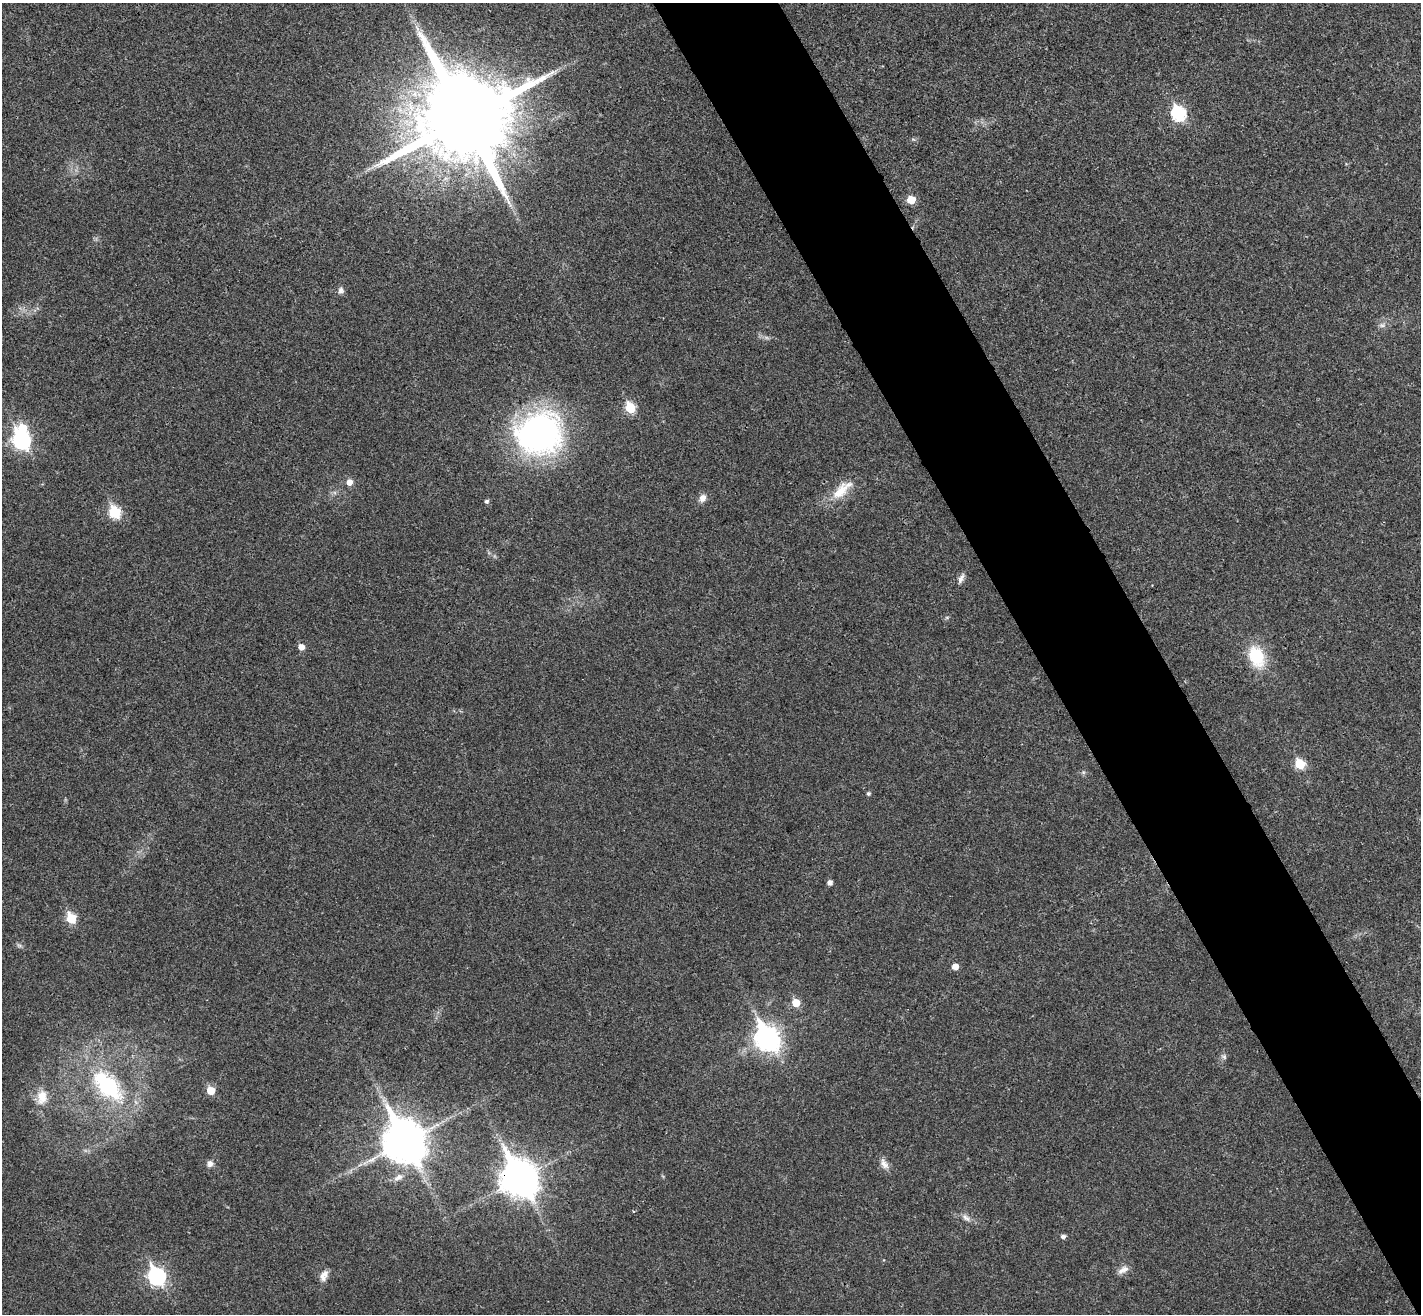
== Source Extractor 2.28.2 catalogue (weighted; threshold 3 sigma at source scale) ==
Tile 6 of 4 x 4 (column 2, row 2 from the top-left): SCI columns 1467-2885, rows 2807-4118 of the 5773 x 5744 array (HDU 1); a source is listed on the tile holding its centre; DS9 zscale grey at full resolution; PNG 1423 x 1316 px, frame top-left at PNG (2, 3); no overlay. Shown black and unused: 8% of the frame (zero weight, under 3 of 4 exposures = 5% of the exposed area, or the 3 px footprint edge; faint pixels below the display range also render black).
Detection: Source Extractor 2.28.2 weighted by HDU 2 'WHT'; one run over the whole footprint, this tile lists its part. Background 0.0436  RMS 0.0048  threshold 0.0217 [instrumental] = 3 sigma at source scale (4.5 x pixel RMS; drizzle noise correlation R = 1.50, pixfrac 1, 0.05/0.05 arcsec/px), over >= 5 px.
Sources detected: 42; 1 too faint to see at this stretch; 1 inside a brighter object's white glare — not listed; the other 40 listed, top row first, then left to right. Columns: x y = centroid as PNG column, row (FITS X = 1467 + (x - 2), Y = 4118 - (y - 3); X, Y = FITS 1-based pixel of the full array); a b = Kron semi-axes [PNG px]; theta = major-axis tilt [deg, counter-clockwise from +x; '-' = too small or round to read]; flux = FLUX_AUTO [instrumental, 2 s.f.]
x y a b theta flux
1178 113 8 7 - 70
464 118 25 23 15 11000
913 139 6 4 -19 0.7
911 200 6 5 - 11
341 290 9 7 79 1.7
630 408 6 6 - 26
539 433 45 38 15 160
22 440 8 7 - 150
349 482 6 6 - 3.8
842 490 35 13 43 12
702 498 10 7 53 3.2
487 501 5 4 - 1.2
115 512 7 6 - 40
961 579 14 6 64 2.2
947 617 6 4 19 0.67
301 647 6 5 - 3.9
1256 656 24 15 -71 22
1300 764 6 6 - 24
868 794 5 5 - 0.97
830 882 5 5 - 2.2
71 918 6 6 - 24
19 946 9 4 -9 1
955 966 5 5 - 4.5
796 1003 6 6 - 9.7
767 1038 11 9 -60 370
1224 1056 8 6 -49 1.2
108 1086 40 21 -46 50
211 1090 6 5 - 10
42 1097 19 12 83 8.2
405 1141 15 12 -61 1700
210 1164 9 8 - 2.2
884 1164 16 9 -55 3.4
398 1177 15 8 27 3.5
519 1178 14 11 -60 1100
633 1211 4 3 - 0.52
966 1218 13 7 -42 2.6
1063 1236 6 5 - 1.6
1123 1270 16 8 30 3.2
324 1275 15 9 64 3.6
157 1276 9 7 -59 150
Overlapping masked pixels (flux is a lower limit): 2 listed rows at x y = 464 118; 519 1178